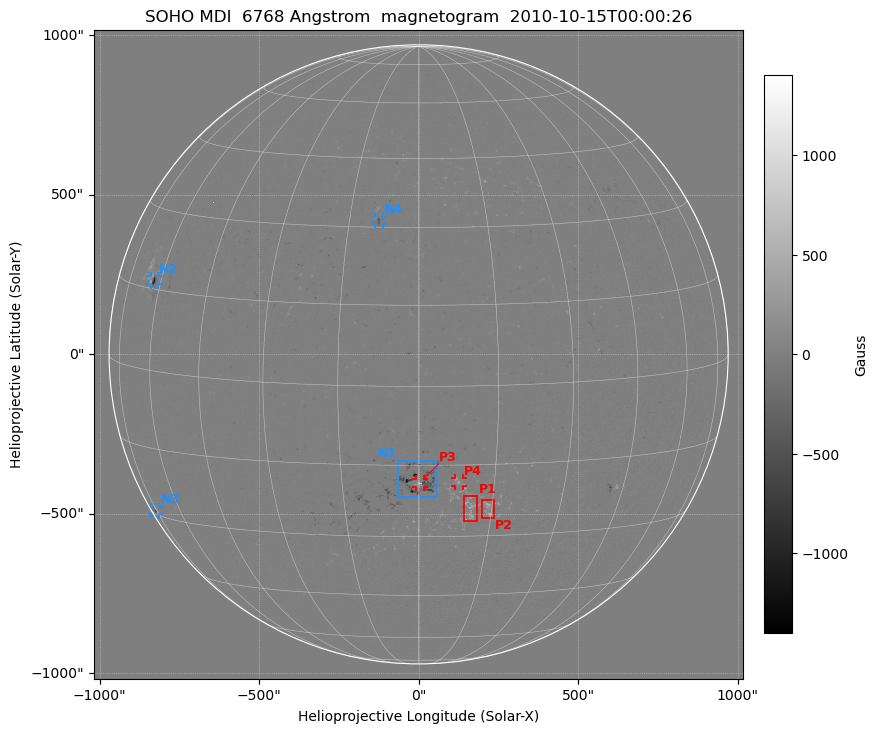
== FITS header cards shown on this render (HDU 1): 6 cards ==
TELESCOP= 'SOHO    '           / Observatory; SOHO
WAVELNTH=                 6768 / [Angstrom] For MDI: 6768 Angstroms
DATE-OBS= '2010-10-15T00:00:26.000' / [ISO] [DATE
CTYPE1  = 'HPLN-TAN'           / WCS axis type
CTYPE2  = 'HPLT-TAN'           / WCS axis type
BUNIT   = 'Gauss   '           / Physical units of data

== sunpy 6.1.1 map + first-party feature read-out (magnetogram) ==
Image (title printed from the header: SOHO MDI  6768 Angstrom  magnetogram  2010-10-15T00:00:26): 1024 x 1024 px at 1.99 arcsec/px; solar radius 970 arcsec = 489 px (full disc in frame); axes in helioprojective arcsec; data unit Gauss (BUNIT, on the colour bar)
Off-disc pixels are blank (NaN) in the file (28% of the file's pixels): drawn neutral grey
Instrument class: MAGNETOGRAM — CONTENT/DPC_OBSR says magnetogram
Display: grey scale clipped to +-1400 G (the 99.5th-percentile rule alone would give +-135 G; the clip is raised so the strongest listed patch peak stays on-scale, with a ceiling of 1500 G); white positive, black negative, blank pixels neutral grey
Flux patches: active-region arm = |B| over 17 px >= 100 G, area >= 75 px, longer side >= 12 px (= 24 arcsec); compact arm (3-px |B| >= 300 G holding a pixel >= 400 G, >= 4 px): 16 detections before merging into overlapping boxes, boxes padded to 12 px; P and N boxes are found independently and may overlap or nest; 4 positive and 4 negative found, all listed = drawn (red P1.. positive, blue N1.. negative; 5 of them under ~27 arcsec drawn as corner ticks so the feature stays visible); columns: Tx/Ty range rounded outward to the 5 arcsec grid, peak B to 10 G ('>+1400(sat)' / '<-1400(sat)' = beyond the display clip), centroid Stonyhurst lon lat
Positive patches:
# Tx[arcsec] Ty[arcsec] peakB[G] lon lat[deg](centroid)
P1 140..185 -525..-445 +680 +11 -24
P2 195..240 -515..-455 +760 +14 -23
P3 -10..15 -415..-390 +880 +0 -19
P4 115..140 -415..-385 +670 +8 -18
Negative patches:
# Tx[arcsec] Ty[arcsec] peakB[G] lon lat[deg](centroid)
N1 -65..55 -450..-330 -1330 +0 -18
N2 -840..-815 220..245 -1150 -63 +17
N3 -840..-810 -505..-475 -590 -76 -29
N4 -135..-110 405..435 -530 -9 +31
Bipolar pairs (each listed P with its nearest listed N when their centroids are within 0.25 R_sun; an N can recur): P1-N1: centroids ~175 arcsec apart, P1 is south-west of N1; P2-N1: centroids ~225 arcsec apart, P2 is west of N1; P3-N1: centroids ~0 arcsec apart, P3 is west of N1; P4-N1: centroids ~125 arcsec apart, P4 is west of N1